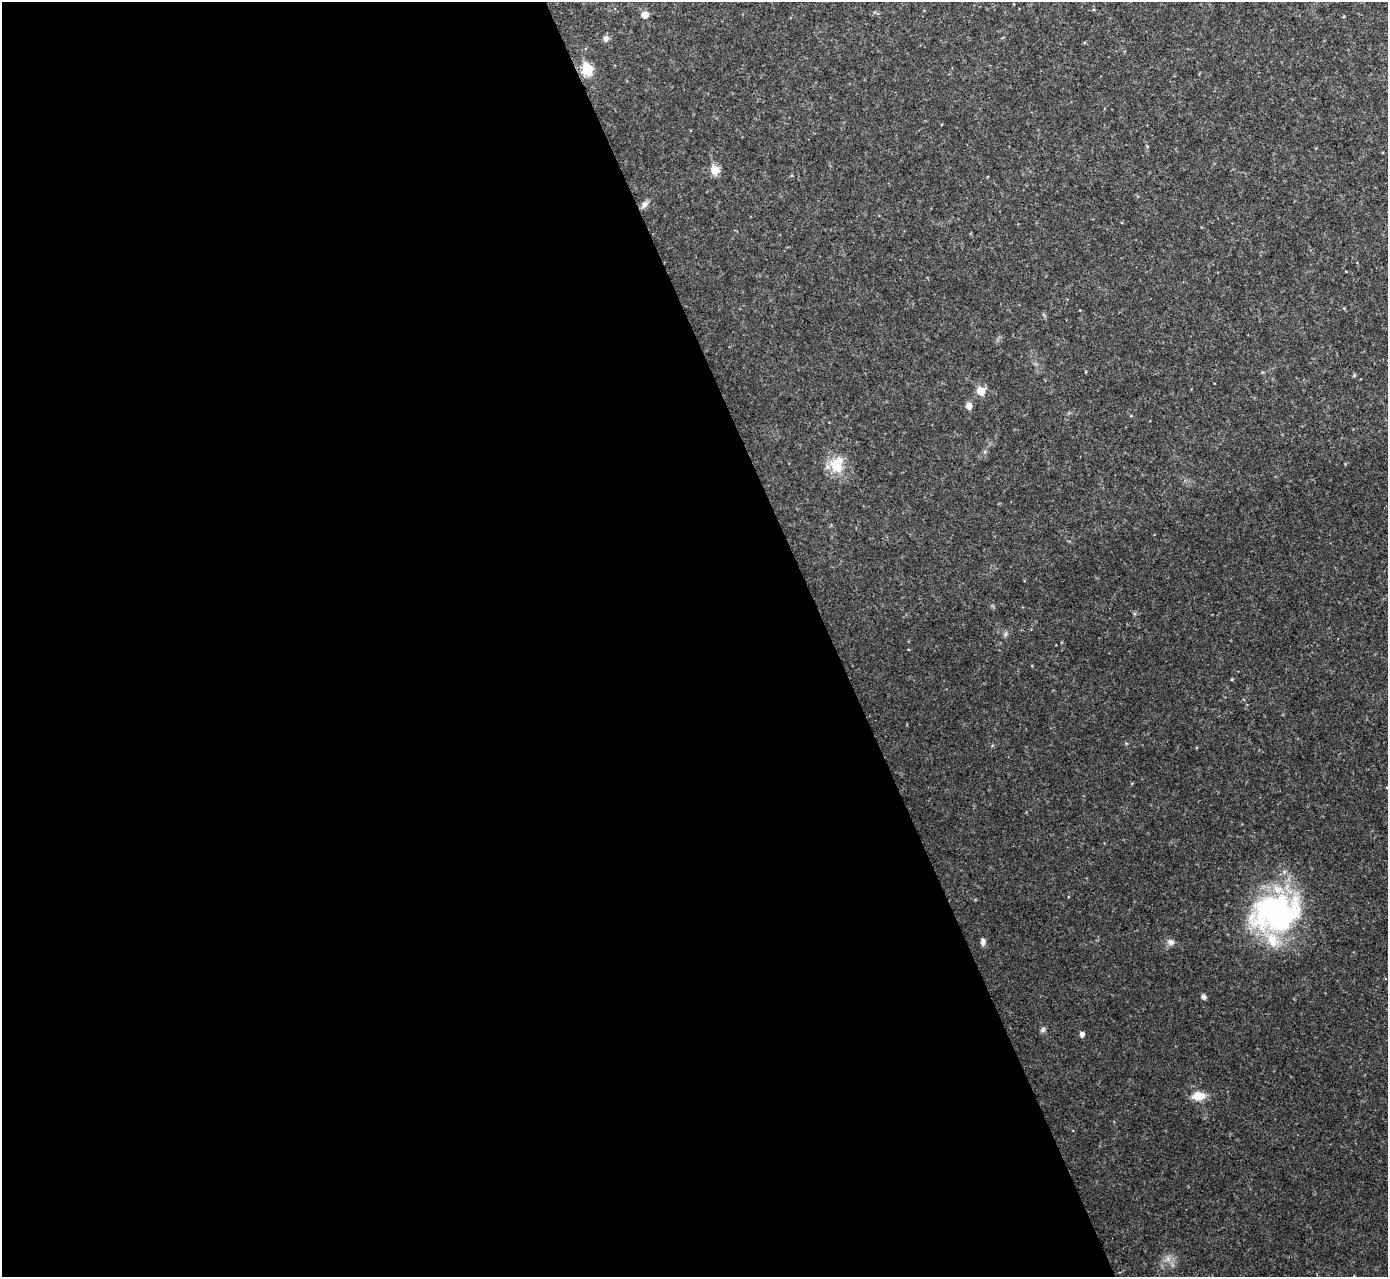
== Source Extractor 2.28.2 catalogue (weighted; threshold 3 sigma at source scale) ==
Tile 9 of 4 x 4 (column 1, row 3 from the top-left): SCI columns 1-1386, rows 1427-2701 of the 5544 x 5531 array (HDU 1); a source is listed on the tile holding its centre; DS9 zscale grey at full resolution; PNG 1390 x 1279 px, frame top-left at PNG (2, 2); no overlay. Shown black and unused: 60% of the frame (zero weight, under 2 of 3 exposures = <1% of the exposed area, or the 3 px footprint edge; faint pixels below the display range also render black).
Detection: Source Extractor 2.28.2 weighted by HDU 2 'WHT'; one run over the whole footprint, this tile lists its part. Background 0.0828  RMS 0.0084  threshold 0.0378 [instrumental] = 3 sigma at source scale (4.5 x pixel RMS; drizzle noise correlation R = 1.50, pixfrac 1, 0.05/0.05 arcsec/px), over >= 5 px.
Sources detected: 20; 2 inside a brighter listed object's ellipse — not listed separately; the other 18 listed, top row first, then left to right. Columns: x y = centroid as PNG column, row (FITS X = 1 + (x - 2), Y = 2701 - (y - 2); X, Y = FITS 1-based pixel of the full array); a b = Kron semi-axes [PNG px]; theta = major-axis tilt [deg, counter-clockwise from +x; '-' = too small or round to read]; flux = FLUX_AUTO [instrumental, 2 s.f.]
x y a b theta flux
645 15 6 5 - 8.4
606 39 8 7 - 2.9
587 69 7 6 - 50
715 170 6 5 - 22
645 204 11 7 44 3.7
1354 375 5 4 - 1
981 391 6 6 - 18
969 406 6 6 - 5.7
837 467 23 16 -41 18
1232 679 5 3 - 0.71
1275 913 60 43 10 170
983 942 9 6 87 2.9
1171 942 10 8 -28 3.7
1203 997 5 5 - 3
1043 1030 8 6 50 1.8
1082 1034 5 4 - 3.5
1199 1096 14 9 4 12
1168 1258 7 6 - 3.3